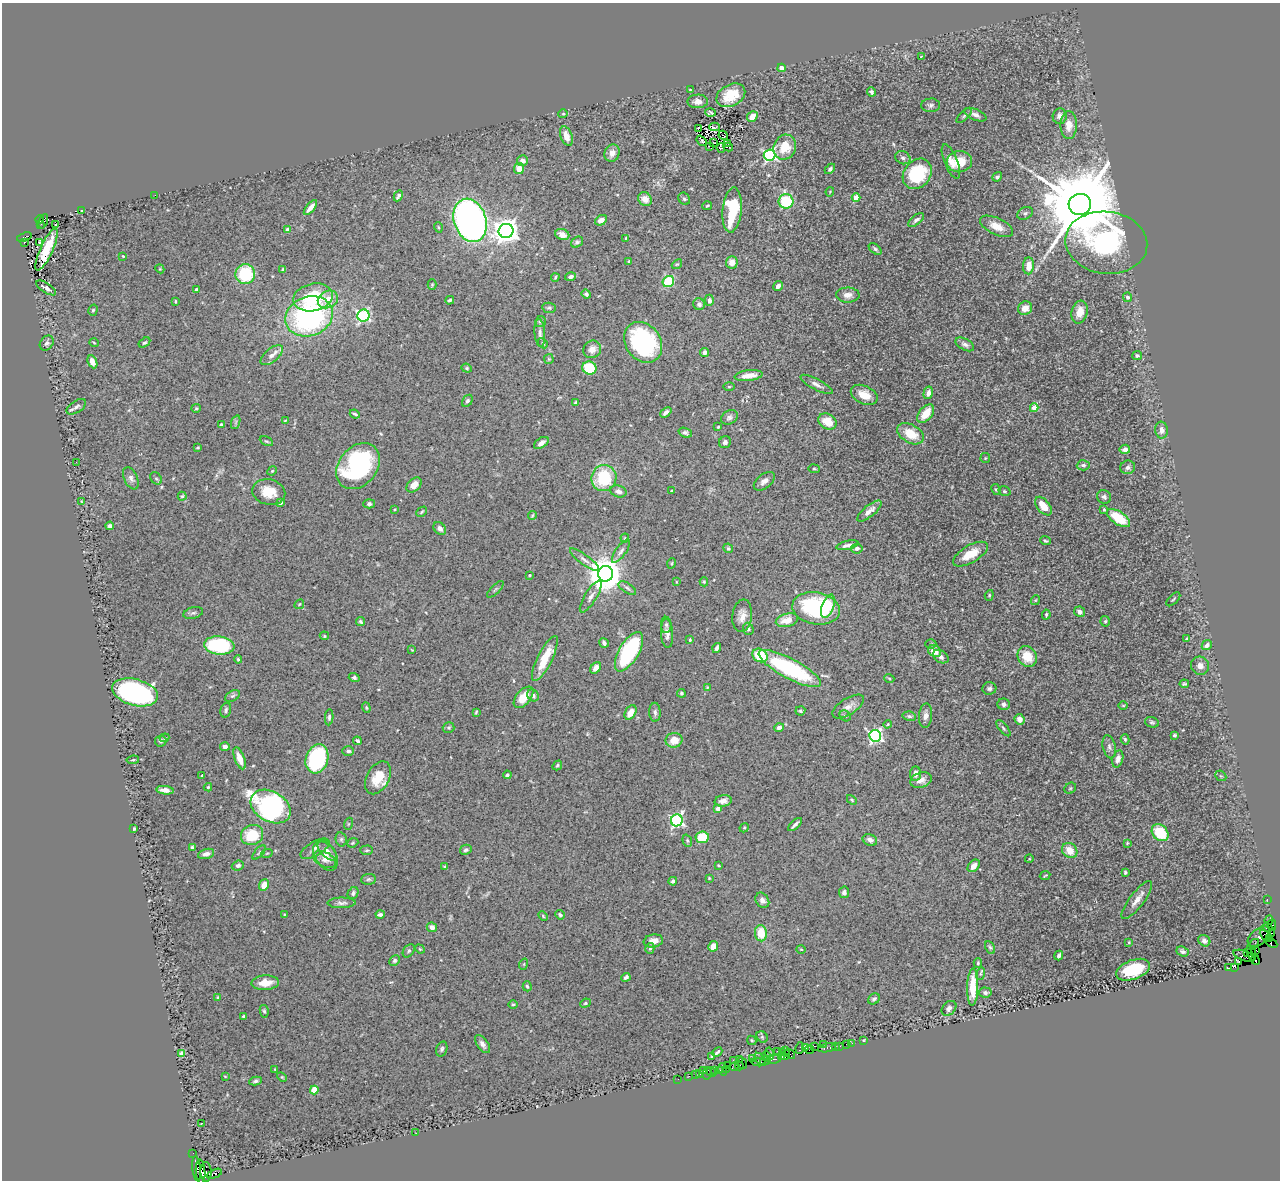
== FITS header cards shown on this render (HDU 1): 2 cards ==
NAXIS1  =                 1278
NAXIS2  =                 1178

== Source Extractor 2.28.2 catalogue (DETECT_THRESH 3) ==
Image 1278 x 1178 px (HDU 1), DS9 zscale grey, 1 PNG px = 1 image px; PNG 1282 x 1182 px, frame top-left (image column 1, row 1178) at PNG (2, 3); each listed source drawn as its Kron ellipse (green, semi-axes under 4 px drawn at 4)
Background 0.984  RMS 0.028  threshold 0.0853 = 3 sigma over >= 5 px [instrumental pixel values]
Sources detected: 435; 3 with non-positive FLUX_AUTO (blend fragments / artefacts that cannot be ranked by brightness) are neither listed nor drawn; the other 432 listed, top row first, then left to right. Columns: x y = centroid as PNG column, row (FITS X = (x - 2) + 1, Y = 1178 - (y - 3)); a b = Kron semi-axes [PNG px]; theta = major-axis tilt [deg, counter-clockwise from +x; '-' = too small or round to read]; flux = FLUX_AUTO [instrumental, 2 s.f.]
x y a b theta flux
921 57 4 3 - 1.5
782 68 4 4 - 16
690 90 3 2 - 1.5
871 92 4 3 - 4.4
731 95 15 10 27 44
698 101 10 7 2 12
931 105 9 6 3 6
711 112 5 3 - 2.9
563 114 5 4 - 2.2
975 115 12 5 -24 9.2
752 116 6 5 - 16
964 116 9 4 44 4.1
1060 116 7 7 - 8.6
1069 125 14 8 89 20
715 127 5 2 - 1.5
698 128 3 3 - 6.8
723 135 5 2 - 1
566 136 10 6 -70 21
702 141 6 3 -50 1.6
714 143 3 2 - 2.1
728 143 2 2 - 1.4
709 146 4 2 - 1.7
728 147 5 2 - 3.5
785 147 13 11 66 38
721 148 5 4 - 3.6
612 153 9 7 65 14
769 155 6 5 - 370
903 158 8 6 -24 6
522 161 5 5 - 9.9
951 161 18 6 -68 17
959 162 12 10 8 43
519 169 5 5 - 18
830 169 6 4 45 5.8
917 174 16 13 51 140
997 177 5 4 - 4
830 192 5 4 - 2
155 195 2 2 - 8.7
398 196 6 3 63 4.8
856 198 4 4 - 45
645 199 7 6 - 16
684 199 6 5 - 3.4
786 201 7 7 - 82
1080 204 11 10 - 36000
707 206 5 3 - 2
310 207 9 4 50 14
82 210 3 3 - 2.9
732 210 22 9 85 120
1025 213 8 6 28 4.9
40 219 4 3 - 590
470 220 22 16 -71 1000
601 220 6 4 32 10
916 220 9 4 39 6.3
43 221 7 3 70 180
41 224 3 2 - 60
55 225 2 2 - 1.5
997 226 18 8 -26 24
438 227 5 3 - 1.8
287 230 4 4 - 16
506 231 7 7 - 2100
562 234 7 5 -22 13
24 237 8 3 18 850
626 238 3 2 - 1.1
24 242 3 3 - 210
40 242 3 3 - 6.4
577 242 6 5 - 4.2
1106 243 41 31 -7 570
47 249 23 6 66 39
875 249 7 4 -41 5
123 256 3 3 - 1.3
629 262 3 3 - 3.1
732 262 6 6 - 16
677 264 5 4 - 2.4
1029 266 8 5 87 28
160 269 4 3 - 1.6
283 270 4 3 - 3.2
245 274 10 9 - 100
555 277 4 3 - 2.4
571 277 5 4 - 5.4
668 281 6 5 - 80
432 285 5 4 - 2.3
778 286 5 4 - 7.5
46 288 11 4 -33 6.6
196 290 3 3 - 4.4
586 294 4 4 - 5.5
848 295 12 7 -2 14
313 297 20 14 12 110
1128 297 5 4 - 4.8
328 299 10 8 30 23
450 300 4 3 - 3.4
709 300 6 4 -90 6.7
175 301 4 3 - 2.1
699 304 6 5 - 6.7
549 308 7 5 -9 3.4
1025 308 7 6 - 21
93 310 6 4 73 3.1
1080 312 11 7 74 27
363 315 6 6 - 310
309 316 24 19 21 420
540 322 6 5 - 3.9
540 333 14 5 -86 8
643 342 22 17 -55 240
47 343 8 6 52 5.7
94 343 4 4 - 1.9
144 343 6 4 33 3.1
543 343 6 4 -43 2.6
965 344 10 5 -29 7.1
592 349 9 8 - 15
704 352 4 3 - 6.8
272 355 13 6 39 9.9
1137 355 5 4 - 3.1
549 359 5 5 - 2.4
92 362 7 4 -65 18
467 368 5 4 - 2.6
589 368 7 6 - 61
749 376 14 5 7 19
816 384 18 5 -28 9.3
729 387 5 3 - 2
928 393 6 4 76 11
864 395 14 9 -25 28
467 401 6 4 57 4.7
576 403 4 3 - 11
76 407 11 5 33 6.6
196 408 5 4 - 2.3
1034 408 4 4 - 33
666 412 6 4 41 7.3
355 414 5 3 - 3.5
926 414 11 6 51 36
729 417 9 6 30 5.6
285 420 3 2 - 1.3
827 421 10 7 -33 34
236 422 7 4 71 3.4
221 424 4 3 - 2.8
718 427 3 2 - 1.7
1162 430 8 6 -83 12
685 433 7 4 -22 4.6
911 434 14 9 -30 46
266 441 7 4 -26 2.9
725 442 6 5 - 4.8
541 443 8 5 35 8.7
198 447 3 2 - 1.8
1125 449 5 4 - 8.4
985 458 5 4 - 2.1
76 462 2 2 - 8.2
1083 465 6 5 - 5.4
358 466 25 19 50 260
1128 467 7 7 - 7.1
814 469 6 3 -8 2
272 471 5 4 - 2.1
131 478 12 6 -66 7.6
156 478 7 5 -52 3.2
604 478 13 12 - 100
764 481 12 7 38 11
414 485 9 6 43 16
996 490 6 4 -62 2.5
618 491 8 6 -18 8.7
671 491 3 2 - 1.9
1004 491 6 4 -16 2.8
269 492 17 12 -13 37
182 496 4 4 - 2.8
1104 497 7 6 - 5.6
82 501 4 2 - 1.6
280 503 4 3 - 9.5
369 504 5 4 - 4
1043 506 11 6 -51 32
394 509 4 3 - 2.1
1104 510 3 3 - 3.3
869 511 15 5 39 13
422 512 6 3 45 2.5
532 516 5 3 - 1.7
1119 518 13 6 -34 71
110 526 4 3 - 7.3
440 528 7 5 -49 7.7
625 538 4 4 - 1.9
1045 541 5 3 - 3.1
847 545 11 4 13 8.8
728 548 5 4 - 2.8
857 548 6 5 - 6.2
621 551 14 5 54 6.8
970 554 19 8 30 37
584 560 18 5 -36 9.6
672 563 5 3 - 1.7
606 574 8 7 - 5100
529 575 3 2 - 1.8
676 582 3 2 - 1.3
704 582 4 4 - 2.6
627 588 10 5 -33 4.7
495 589 11 3 45 3
989 595 5 4 - 2.6
591 596 18 6 58 10
1173 599 9 2 45 2.2
1036 600 5 3 - 1.6
299 604 5 4 - 2.2
828 606 12 6 70 17
816 608 24 16 -10 190
1079 612 5 5 - 8.8
193 613 10 5 15 5.2
1046 615 5 3 - 2.9
742 616 16 10 83 16
787 620 11 6 15 24
1105 621 5 4 - 3.1
360 622 5 3 - 3.8
666 625 8 5 -89 4.7
748 629 6 5 - 4.4
667 633 15 6 -86 11
324 636 5 4 - 2.3
1187 639 4 3 - 2.7
690 640 4 2 - 2
604 643 5 3 - 4.6
931 644 5 4 - 2.8
219 645 15 9 -6 180
1207 645 5 4 - 7.7
717 648 5 3 - 5
412 650 3 2 - 1.2
934 651 7 5 -36 19
629 652 22 9 59 210
760 655 8 6 -29 66
1027 656 11 9 -59 41
941 657 8 6 -32 8.2
545 658 25 7 63 47
238 659 4 3 - 2.6
1200 666 9 9 - 11
596 668 6 4 53 10
790 669 35 10 -28 210
354 678 5 4 - 4.1
889 678 5 3 - 1.7
1184 684 4 3 - 2.7
707 687 4 3 - 1.4
989 688 7 6 - 5.2
135 692 23 13 -15 530
681 693 4 4 - 3.4
533 695 6 5 - 7
232 696 8 5 26 3.8
523 697 12 7 50 30
1004 704 6 6 - 7
1123 705 4 3 - 1.6
848 707 18 8 32 15
366 708 5 4 - 2.4
226 710 7 5 75 4.2
800 711 5 4 - 2.7
476 712 4 3 - 2.2
631 712 8 5 60 21
655 712 9 5 -87 5.5
845 716 6 5 - 3.4
909 716 7 4 -11 3.9
926 716 12 6 85 9.2
329 717 8 4 85 4.3
1020 719 5 5 - 14
1152 722 7 5 -17 3.7
888 724 4 3 - 1.9
779 727 5 4 - 6.7
449 728 6 5 - 3.2
1003 728 10 4 -50 3.7
1174 735 4 3 - 2.6
875 736 6 6 - 390
164 738 5 3 - 2.8
1125 739 5 4 - 3
674 740 8 7 - 24
161 741 5 5 - 3.9
357 741 4 3 - 4
225 746 5 4 - 7.6
1109 747 12 6 -77 6.5
348 751 6 5 - 4.7
240 758 11 5 -70 22
317 759 15 11 71 280
1118 759 9 5 73 8.4
133 760 6 4 8 2.8
557 765 5 3 - 2.6
915 774 7 5 85 9.9
202 775 3 3 - 2
507 775 4 3 - 3.2
1221 776 6 4 -42 2.9
378 778 18 11 62 39
921 780 11 7 21 12
208 787 4 4 - 2.4
1070 788 6 5 - 3.3
165 790 9 4 -7 11
852 800 6 3 -46 2.3
723 801 8 5 8 10
271 807 21 15 -30 400
718 809 4 3 - 14
677 820 6 6 - 370
348 824 6 4 71 2.1
795 824 8 3 42 5.8
744 828 5 4 - 1.9
134 829 4 3 - 3.4
1160 833 9 7 -47 77
252 835 11 10 - 58
702 837 6 6 - 63
341 839 7 5 -77 3.7
870 840 7 5 -24 9.4
687 841 6 4 -70 2.6
353 843 6 4 21 2.3
1127 843 4 3 - 1.9
192 847 3 3 - 4.4
315 849 16 7 31 9.8
367 850 6 4 1 3
466 850 6 5 - 4.5
327 851 12 6 -44 10
1070 851 8 7 - 26
259 853 9 4 48 2.7
267 853 6 3 19 2
206 854 8 5 15 8.7
326 855 17 10 -61 19
324 859 12 7 -26 10
1029 859 4 3 - 1.5
718 865 3 2 - 1.7
238 866 6 5 - 4.7
974 866 7 5 46 13
445 867 4 3 - 2.4
1125 872 3 3 - 2.8
1045 876 5 3 - 2
709 878 4 3 - 1.5
368 879 7 5 4 3.5
673 881 4 4 - 5.1
264 885 6 5 - 15
844 892 6 5 - 5
353 893 6 5 - 4.2
1267 899 2 2 - 19
762 900 8 6 -56 7.2
1137 900 23 7 52 19
341 903 14 5 1 6.9
284 914 3 2 - 1.4
380 914 4 3 - 5
560 915 5 4 - 3.9
543 916 5 3 - 1.9
1269 920 5 3 - 88
1272 925 5 4 - 160
432 927 5 4 - 9.2
1267 927 5 3 - 670
761 933 8 6 -86 41
1271 933 3 2 - 37
1265 935 6 3 -44 1100
1259 936 13 8 36 560
1270 938 3 3 - 200
653 941 10 6 10 15
1204 941 6 5 - 6
1129 942 3 3 - 1.7
1271 942 7 4 -33 120
1254 944 5 2 - 55
713 946 5 5 - 19
990 947 7 4 -61 3.2
650 948 5 4 - 3.4
420 949 5 4 - 2.1
801 949 5 3 - 1.5
1256 950 4 2 - 120
409 951 7 5 51 3.5
1182 951 6 4 -23 4.7
1248 952 3 3 - 850
1251 953 8 4 -72 310
1059 956 5 3 - 4.4
1244 956 11 5 -21 370
394 960 6 4 46 3.8
1255 960 5 3 - 260
1239 962 4 3 - 150
978 963 5 3 - 2.3
524 964 6 3 72 1.9
1235 967 4 2 - 57
1229 968 3 2 - 39
1133 970 18 9 20 82
980 974 6 4 73 3.1
626 977 4 3 - 5.1
265 983 14 7 3 23
527 986 5 4 - 2.5
973 987 19 5 88 44
985 993 6 5 - 5
218 997 4 3 - 1.3
874 999 6 5 - 4.3
585 1003 5 4 - 3
513 1004 5 3 - 2.1
949 1008 8 6 45 6.4
264 1011 6 4 -79 3.2
244 1016 3 3 - 2.2
762 1037 6 5 - 2.9
752 1040 5 4 - 2.4
864 1041 3 2 - 83
852 1043 2 2 - 40
483 1044 10 5 -54 8.4
823 1044 3 2 - 58
846 1044 2 2 - 36
815 1046 3 3 - 98
835 1046 3 2 - 79
839 1046 3 2 - 96
800 1048 6 3 83 120
805 1048 3 2 - 96
827 1048 9 3 10 180
442 1049 8 5 71 4.1
785 1050 3 2 - 78
809 1050 4 3 - 41
777 1051 2 2 - 46
717 1052 5 2 - 3.4
782 1053 3 3 - 69
182 1054 4 4 - 20
770 1054 6 3 -74 210
790 1054 6 3 -38 130
785 1055 5 3 - 100
712 1056 3 3 - 1.8
766 1056 5 3 - 270
782 1056 4 3 - 240
740 1059 4 2 - 110
752 1059 2 2 - 36
760 1059 7 3 -47 170
774 1059 7 3 7 280
733 1060 3 2 - 180
765 1061 6 2 32 57
758 1062 7 2 -4 200
742 1063 6 3 -66 96
727 1065 3 2 - 160
740 1066 4 3 - 66
734 1067 4 3 - 73
275 1069 3 2 - 1.1
723 1069 6 3 -78 69
726 1069 2 2 - 83
715 1070 3 3 - 150
719 1070 3 2 - 75
704 1071 4 2 - 20
711 1072 5 2 - 54
707 1073 6 2 76 29
700 1074 3 3 - 120
695 1075 2 2 - 17
225 1076 4 2 - 1.2
689 1076 2 2 - 45
282 1077 6 3 -44 1.9
678 1079 2 2 - 16
255 1081 6 4 10 4.1
314 1090 4 4 - 55
201 1123 3 2 - 2
416 1133 2 2 - 10
193 1153 2 2 - 22
197 1168 12 4 -84 500
200 1171 12 5 -86 1200
206 1172 10 5 -87 200
214 1174 8 3 23 310
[3 non-positive-flux detections neither listed nor drawn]